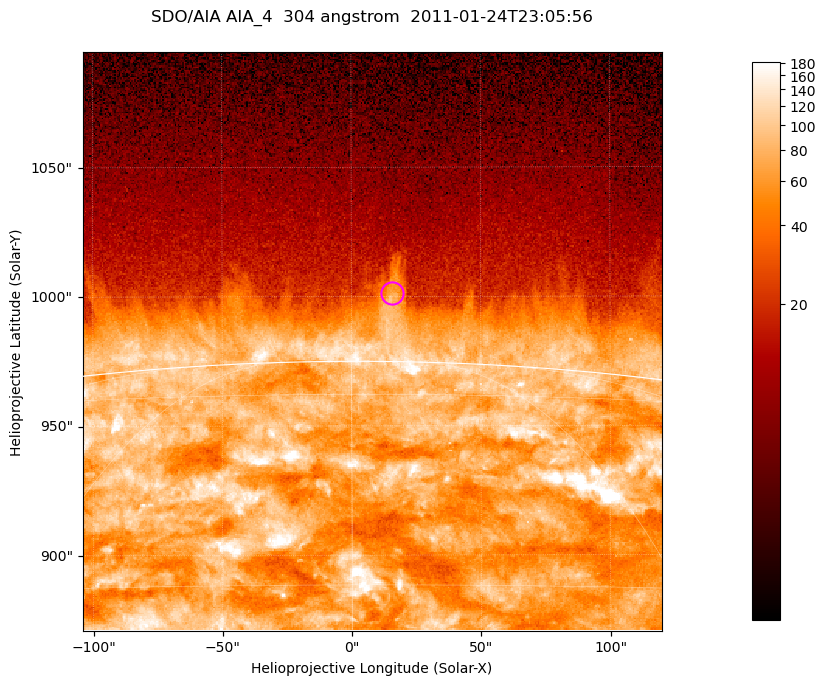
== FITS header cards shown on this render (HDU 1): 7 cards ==
TELESCOP= 'SDO/AIA '           / For AIA: SDO/AIA
INSTRUME= 'AIA_4   '           / For AIA: AIA_ATA1, AIA_ATA2, AIA_ATA3 or AIA_AT
WAVELNTH=                  304 / [angstrom] Wavelength
WAVEUNIT= 'angstrom'           / Wavelength unit: angstrom
DATE-OBS= '2011-01-24T23:05:56.124' / [ISO] Date when observation started; ISO 8
CTYPE1  = 'HPLN-TAN'           / CTYPE1; Typically HPLN
CTYPE2  = 'HPLT-TAN'           / CTYPE2; Typically HPLT

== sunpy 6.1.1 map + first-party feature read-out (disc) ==
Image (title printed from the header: SDO/AIA AIA_4  304 angstrom  2011-01-24T23:05:56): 373 x 373 px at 0.6 arcsec/px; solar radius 975 arcsec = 1625 px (partial field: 0.8% of the solar disc is inside the frame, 46% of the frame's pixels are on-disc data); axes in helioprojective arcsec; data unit not stated in the header (colour bar unlabelled)
Orientation: roll -0.132 deg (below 1 deg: not rotated)
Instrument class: DISC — disc imager (sunpy class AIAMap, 304 A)
Bright regions (active regions / flare kernels): reference = the on-disc median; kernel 3 px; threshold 5 sigma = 133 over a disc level ~72.3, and >= 1.15x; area >= 139 px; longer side >= 4 px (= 2.4 arcsec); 0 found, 0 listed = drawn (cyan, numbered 1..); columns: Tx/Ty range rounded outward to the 2 arcsec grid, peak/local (2 s.f.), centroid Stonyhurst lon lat
Off-limb structures (1.02-1.3 R_sun): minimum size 69 px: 5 found; the strongest spans PA ~0 deg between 1.02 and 1.04 R_sun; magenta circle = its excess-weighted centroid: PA ~0 deg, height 1.03 R_sun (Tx ~16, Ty ~1002 arcsec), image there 2.4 x the reference